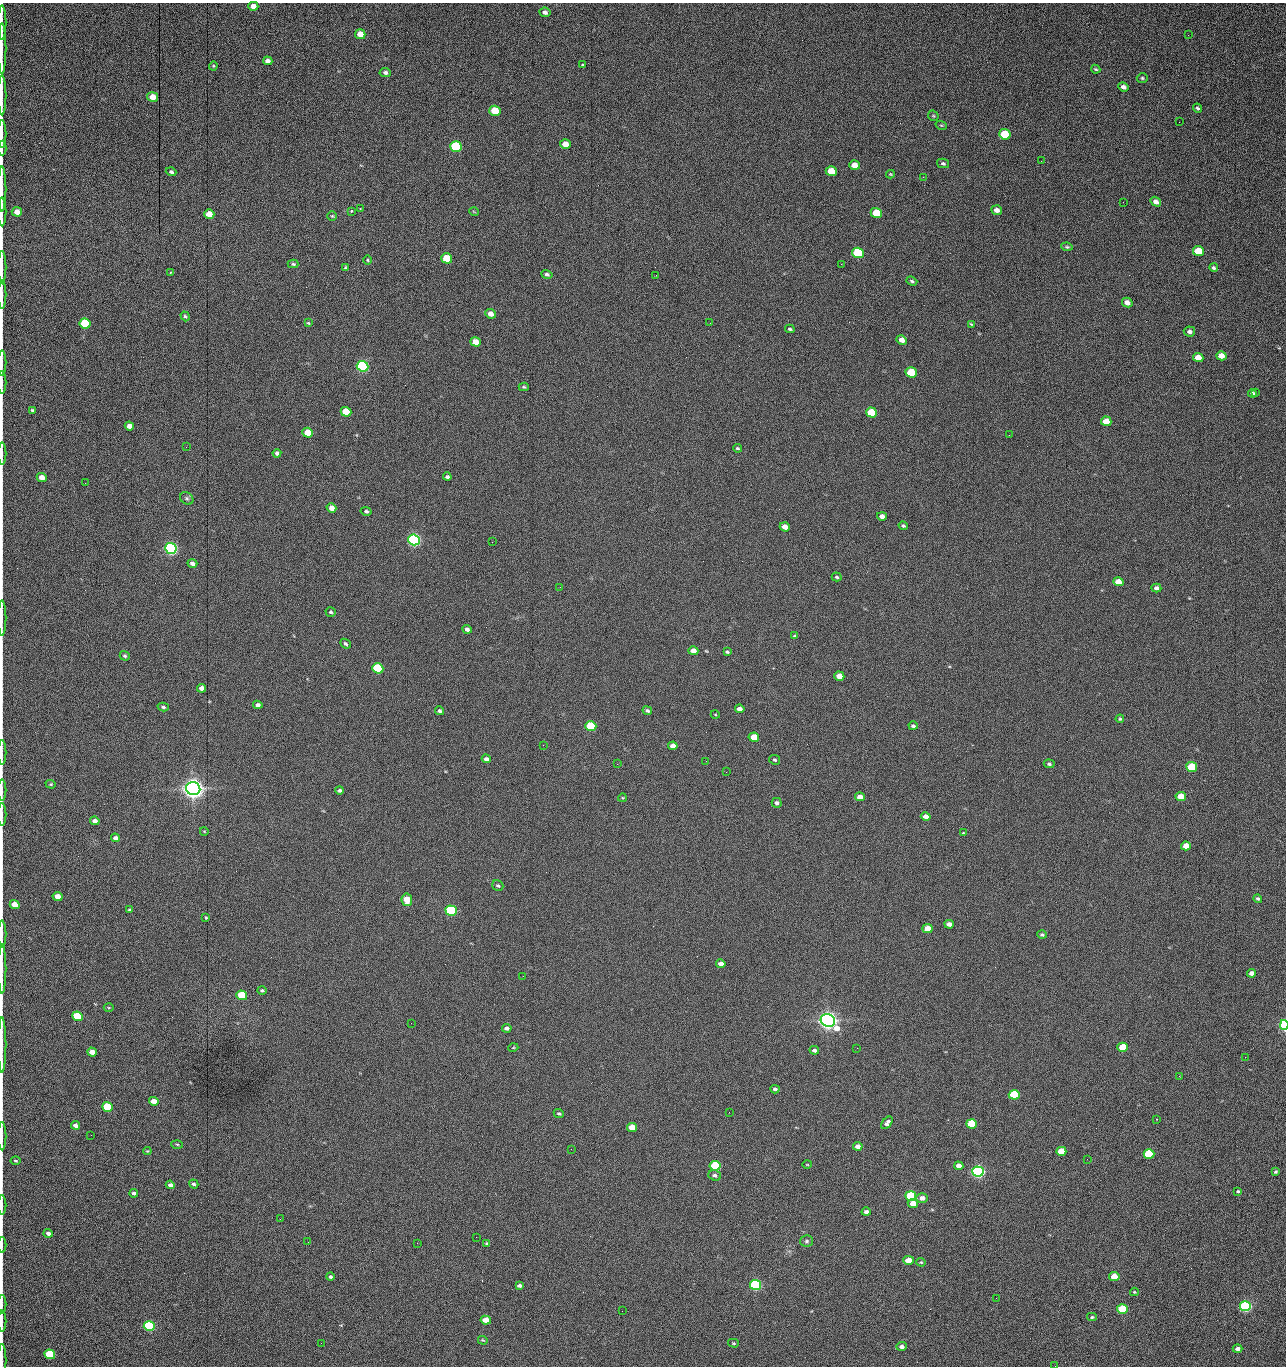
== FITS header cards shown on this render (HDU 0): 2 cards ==
NAXIS1  =                 1284 /fastest changing axis
NAXIS2  =                 1364 /next to fastest changing axis

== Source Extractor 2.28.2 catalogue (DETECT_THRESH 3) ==
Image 1284 x 1364 px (HDU 0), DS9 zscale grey, 1 PNG px = 1 image px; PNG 1288 x 1368 px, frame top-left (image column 1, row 1364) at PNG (2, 3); each listed source drawn as its Kron ellipse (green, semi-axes under 4 px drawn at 4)
Background 268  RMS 18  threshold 55.4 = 3 sigma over >= 5 px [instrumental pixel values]
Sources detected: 253; all 253 listed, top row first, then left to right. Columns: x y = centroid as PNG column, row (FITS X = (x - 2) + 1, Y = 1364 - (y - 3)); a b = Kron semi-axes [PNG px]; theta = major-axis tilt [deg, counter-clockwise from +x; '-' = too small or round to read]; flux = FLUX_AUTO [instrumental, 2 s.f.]
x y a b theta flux
253 6 5 4 - 7.2e+03
545 12 5 5 - 4.0e+03
2 22 17 2 90 4.0e+03
360 34 5 4 - 1.3e+04
1188 35 2 2 - 8.2e+02
2 48 25 2 90 5.9e+03
268 61 5 4 - 5.3e+03
582 65 3 2 - 1.5e+03
213 66 4 4 - 1.3e+03
1096 69 5 3 - 1.7e+03
385 73 5 4 - 2.9e+03
1142 78 5 4 - 1.6e+03
1123 87 5 4 - 4.6e+03
2 95 20 2 90 4.4e+03
153 97 5 4 - 1.4e+04
1197 108 5 3 - 2.0e+03
495 111 6 5 - 4.2e+04
933 116 6 4 -44 1.4e+03
1179 122 2 2 - 6.9e+02
941 125 6 3 -18 1.3e+03
2 134 14 2 90 2.6e+03
1005 134 6 5 - 6.0e+04
565 144 5 5 - 1.5e+04
456 147 6 5 - 1.6e+05
2 148 7 2 90 1.5e+03
1041 161 2 2 - 1.2e+03
943 163 6 4 -12 2.3e+03
854 165 5 5 - 1.2e+04
831 171 6 5 - 2.8e+04
171 172 5 4 - 2.6e+03
890 174 4 4 - 1.2e+03
923 177 2 2 - 1.1e+04
2 189 22 2 90 4.8e+03
1123 202 2 2 - 5.1e+02
1156 202 6 4 -32 6.3e+03
360 209 3 2 - 8.1e+02
997 210 5 4 - 6.0e+03
2 212 14 2 90 3.4e+03
17 212 5 5 - 1.1e+04
351 212 3 3 - 3.1e+03
474 212 5 3 - 9.0e+02
876 213 6 5 - 5.1e+04
209 214 5 5 - 2.0e+04
332 216 5 4 - 1.6e+03
1067 247 6 4 -10 1.8e+03
1198 251 5 5 - 4.2e+04
858 253 6 5 - 1.0e+05
447 258 5 5 - 4.1e+04
367 260 5 3 - 1.3e+03
293 264 5 4 - 1.7e+03
841 264 2 2 - 1.8e+04
2 267 16 2 90 3.6e+03
346 268 4 3 - 1.7e+03
1214 268 4 3 - 2.0e+03
171 273 4 4 - 1.2e+03
547 274 5 4 - 2.7e+03
656 275 2 2 - 9.5e+02
912 281 6 4 -21 2.0e+03
2 295 14 2 90 3.0e+03
1127 303 5 4 - 7.6e+03
490 314 5 4 - 9.4e+03
185 316 5 4 - 1.9e+03
85 323 5 5 - 1.0e+05
308 323 4 3 - 1.1e+03
710 323 2 2 - 2.3e+03
971 324 4 2 - 1.0e+03
790 329 5 3 - 1.8e+03
1189 331 6 5 - 3.9e+03
902 340 5 4 - 7.9e+03
475 342 5 4 - 1.5e+04
1221 356 5 4 - 1.1e+04
1198 358 5 4 - 1.6e+04
2 363 12 2 90 2.7e+03
363 366 6 5 - 3.0e+05
911 372 5 5 - 5.7e+04
2 383 11 2 90 2.1e+03
524 387 5 4 - 1.7e+03
1256 392 3 3 - 1.1e+03
1252 393 4 3 - 2.5e+03
32 410 4 3 - 1.6e+03
346 412 5 5 - 3.7e+04
872 413 5 5 - 5.9e+04
1106 421 5 4 - 1.9e+04
129 426 5 4 - 8.6e+03
308 433 5 5 - 2.9e+04
1009 435 2 2 - 2.4e+03
186 447 2 2 - 3.1e+03
737 448 4 3 - 1.5e+03
2 453 11 2 90 2.2e+03
277 453 4 4 - 3.5e+03
42 477 5 4 - 1.2e+04
447 477 4 3 - 2.5e+03
85 483 2 2 - 7.1e+02
187 498 7 5 -39 2.6e+03
331 508 5 4 - 1.0e+04
366 511 5 4 - 2.3e+03
882 516 5 4 - 5.8e+03
903 526 5 4 - 1.9e+03
785 527 5 4 - 9.2e+03
414 540 6 5 - 4.9e+05
492 542 2 2 - 1.8e+03
171 549 6 5 - 5.3e+05
192 563 5 4 - 4.0e+03
837 577 5 3 - 1.6e+03
1118 582 5 4 - 1.3e+04
560 587 2 2 - 6.7e+02
1156 588 5 4 - 4.1e+03
331 612 5 4 - 2.0e+03
2 618 17 2 90 3.5e+03
467 629 4 4 - 4.2e+03
795 636 4 3 - 1.5e+03
345 644 5 4 - 2.4e+03
693 651 5 4 - 1.0e+04
727 652 4 3 - 1.7e+03
125 656 5 4 - 2.1e+03
378 668 5 5 - 1.6e+05
839 676 5 4 - 1.4e+04
202 688 5 4 - 7.3e+03
258 705 5 4 - 4.4e+03
163 707 6 3 -15 2.2e+03
740 709 5 4 - 5.9e+03
440 711 4 4 - 2.3e+03
647 711 5 4 - 2.7e+03
715 714 4 3 - 9.6e+02
1120 719 4 4 - 1.7e+03
591 726 5 5 - 8.8e+04
913 726 4 3 - 2.6e+03
754 737 5 4 - 2.7e+04
543 745 2 2 - 2.1e+03
673 746 5 4 - 7.8e+03
2 753 12 2 90 2.7e+03
486 759 5 4 - 4.3e+03
775 760 6 4 -28 1.8e+03
706 761 3 2 - 9.8e+02
617 764 2 2 - 2.1e+03
1049 764 5 4 - 2.1e+03
1192 767 5 5 - 7.7e+04
726 772 2 2 - 1.7e+03
51 784 5 4 - 1.4e+03
193 789 7 6 - 1.6e+06
2 790 10 2 90 2.0e+03
340 790 4 3 - 2.6e+03
1181 796 5 4 - 2.5e+04
860 797 5 4 - 1.0e+04
622 798 4 3 - 1.2e+03
777 803 5 5 - 3.2e+03
2 814 11 2 90 2.2e+03
926 816 5 4 - 8.0e+03
95 821 5 4 - 6.8e+03
204 831 4 3 - 7.3e+02
963 833 4 4 - 1.1e+03
115 838 5 4 - 3.9e+03
1186 846 5 4 - 1.5e+04
498 886 6 5 - 2.2e+03
58 896 5 4 - 1.3e+04
1258 899 4 4 - 2.0e+03
407 900 6 5 - 2.8e+04
15 905 5 4 - 1.6e+04
130 909 3 3 - 1.5e+03
451 911 5 5 - 2.4e+05
206 917 3 3 - 1.4e+03
949 924 5 4 - 6.1e+03
928 929 5 4 - 1.9e+04
2 934 13 2 90 2.7e+03
1042 935 4 4 - 2.0e+03
721 964 5 4 - 6.3e+03
2 969 24 2 90 5.2e+03
1252 973 4 4 - 7.3e+03
523 976 2 2 - 1.3e+03
262 990 5 4 - 2.0e+03
242 995 5 4 - 6.2e+04
109 1008 5 3 - 1.1e+03
77 1016 5 4 - 7.6e+04
828 1020 7 6 - 1.3e+06
411 1023 2 2 - 3.6e+03
1284 1025 5 3 - 2.3e+05
507 1028 5 4 - 4.2e+03
2 1045 27 2 90 5.3e+03
1123 1047 5 4 - 4.8e+04
513 1048 5 3 - 1.1e+03
857 1048 3 2 - 9.6e+02
814 1050 5 4 - 3.7e+03
92 1052 5 4 - 1.1e+04
1245 1057 3 2 - 1.4e+03
1179 1076 3 2 - 2.1e+03
775 1089 4 4 - 3.2e+03
1014 1095 5 4 - 8.8e+04
154 1101 5 4 - 1.2e+04
107 1107 5 4 - 6.6e+04
729 1112 2 2 - 6.6e+02
559 1114 5 4 - 1.9e+03
1157 1119 3 2 - 6.2e+02
887 1123 7 4 48 4.8e+03
971 1124 5 4 - 7.2e+04
75 1125 4 4 - 5.2e+03
632 1127 5 4 - 2.1e+04
91 1135 2 2 - 1.6e+03
2 1136 14 2 90 2.5e+03
177 1144 6 3 -3 1.4e+03
858 1146 4 4 - 7.1e+03
571 1149 2 2 - 6.3e+02
147 1151 4 4 - 1.2e+03
1061 1151 5 4 - 3.2e+04
1149 1154 5 4 - 9.8e+04
1087 1159 2 2 - 1.3e+03
16 1161 5 3 - 1.3e+03
807 1165 5 3 - 1.0e+03
715 1166 5 5 - 1.4e+05
959 1166 4 4 - 7.9e+03
978 1172 6 5 - 6.2e+05
1275 1172 4 4 - 2.0e+03
715 1175 6 5 - 3.3e+03
194 1184 5 4 - 2.7e+03
170 1185 4 3 - 4.3e+03
1238 1191 3 3 - 1.6e+03
134 1193 4 3 - 3.5e+03
911 1196 5 5 - 1.5e+05
922 1198 6 5 - 7.1e+03
913 1203 5 4 - 1.6e+04
2 1205 10 2 90 1.7e+03
866 1212 4 4 - 4.7e+03
280 1219 2 2 - 1.4e+03
48 1233 4 4 - 4.4e+03
476 1237 2 2 - 5.8e+03
806 1241 6 5 - 2.3e+03
308 1242 2 2 - 1.2e+03
417 1243 2 2 - 3.8e+03
487 1243 4 3 - 1.7e+03
2 1245 8 2 90 1.6e+03
909 1260 5 4 - 1.9e+04
921 1262 4 4 - 1.4e+03
330 1277 4 4 - 2.7e+03
1114 1277 5 4 - 2.7e+04
519 1285 4 3 - 3.2e+03
756 1285 5 5 - 3.0e+05
1134 1292 4 3 - 1.2e+03
996 1298 3 2 - 1.8e+03
2 1304 9 2 90 2.1e+03
1245 1306 5 5 - 3.6e+05
1122 1309 5 4 - 7.8e+04
622 1311 2 2 - 4.4e+02
1092 1317 5 4 - 1.9e+03
486 1320 5 4 - 1.8e+04
2 1321 10 2 90 2.1e+03
149 1326 5 5 - 2.4e+05
483 1340 5 3 - 1.2e+03
321 1343 2 2 - 9.7e+02
733 1343 5 4 - 1.5e+03
902 1346 5 4 - 4.2e+03
1238 1349 5 4 - 5.1e+03
50 1354 5 5 - 9.3e+04
2 1361 17 2 90 2.7e+03
1055 1366 2 2 - 1.4e+03
At the frame edge (FLAGS 8, measured only in part): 28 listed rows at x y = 2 22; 2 48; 2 95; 2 134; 2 148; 2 189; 2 212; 17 212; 2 267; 2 295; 2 363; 2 383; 2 453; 2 618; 2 753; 2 790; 2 814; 2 934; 2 969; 1284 1025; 2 1045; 2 1136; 2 1205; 2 1245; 2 1304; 2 1321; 2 1361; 1055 1366

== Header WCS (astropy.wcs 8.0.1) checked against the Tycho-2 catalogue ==
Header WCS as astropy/WCSLIB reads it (CRVAL/CRPIX/CD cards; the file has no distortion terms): RA---TAN/DEC--TAN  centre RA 15:41:42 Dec +51:58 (235.43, +51.97 deg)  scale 1.26 arcsec/px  FOV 26.9' x 28.5'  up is +93 deg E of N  parity flipped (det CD > 0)
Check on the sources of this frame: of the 60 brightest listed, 11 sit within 2.0 arcsec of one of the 12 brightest Tycho-2 stars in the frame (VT <= 12.29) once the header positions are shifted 0.50 arcsec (0.41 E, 0.29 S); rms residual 0.96 arcsec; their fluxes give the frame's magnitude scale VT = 25.23 - 2.5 log10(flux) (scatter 0.19 mag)
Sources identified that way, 11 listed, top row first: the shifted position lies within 2.0 arcsec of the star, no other Tycho-2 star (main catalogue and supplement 1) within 4.0 arcsec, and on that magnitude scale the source's flux lands within +1.5 / -3 mag of the star's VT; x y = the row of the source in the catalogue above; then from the Tycho-2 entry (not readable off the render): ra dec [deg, ICRS J2000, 3 dp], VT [Tycho-2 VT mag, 2 dp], TYC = Tycho-2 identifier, HIP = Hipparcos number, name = IAU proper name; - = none
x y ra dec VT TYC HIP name
363 366 235.614 +52.064 11.61 3489-1132-1 - -
414 540 235.514 +52.049 11.19 3489-1407-1 - -
171 549 235.515 +52.133 11.12 3489-1380-1 - -
193 789 235.378 +52.130 9.31 3489-1322-1 76850 -
451 911 235.303 +52.042 11.52 3489-958-1 - -
828 1020 235.232 +51.912 9.59 3489-824-1 - -
978 1172 235.143 +51.862 10.97 3489-1016-1 - -
911 1196 235.131 +51.886 12.29 3489-908-1 - -
756 1285 235.084 +51.941 11.45 3489-1346-1 - -
1245 1306 235.062 +51.771 11.53 3489-1453-1 - -
149 1326 235.075 +52.152 11.74 3489-912-1 - -